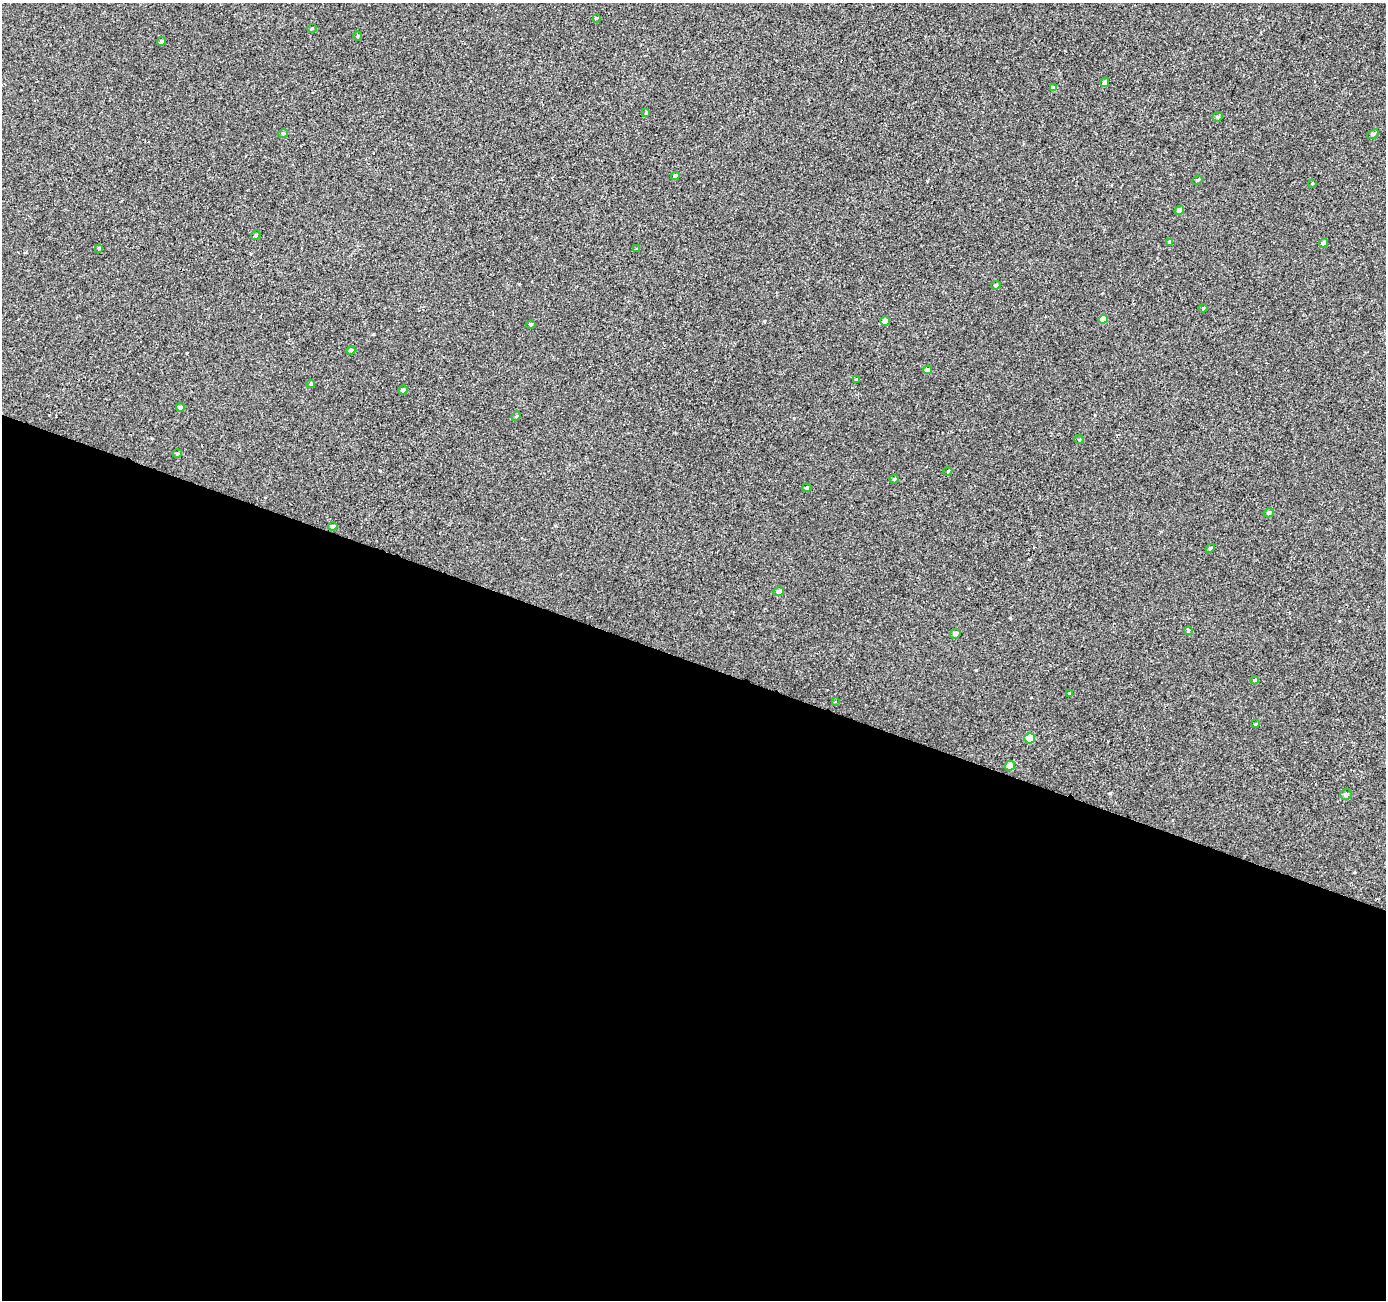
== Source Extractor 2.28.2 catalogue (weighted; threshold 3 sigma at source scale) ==
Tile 14 of 4 x 4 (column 2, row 4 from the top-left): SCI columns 1390-2773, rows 274-1571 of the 5541 x 5676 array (HDU 1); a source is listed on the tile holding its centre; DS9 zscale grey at full resolution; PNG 1388 x 1302 px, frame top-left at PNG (2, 3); each listed source drawn as its Kron ellipse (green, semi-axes under 4 px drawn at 4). Shown black and unused: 49% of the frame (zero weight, under 2 of 3 exposures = <1% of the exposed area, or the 3 px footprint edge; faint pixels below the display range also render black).
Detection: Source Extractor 2.28.2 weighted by HDU 2 'WHT'; one run over the whole footprint, this tile lists its part. Background -5.98e-04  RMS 0.0041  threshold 0.0186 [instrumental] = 3 sigma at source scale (4.5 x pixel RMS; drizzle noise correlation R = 1.50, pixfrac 1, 0.0396/0.0396 arcsec/px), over >= 5 px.
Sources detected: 49; all 49 listed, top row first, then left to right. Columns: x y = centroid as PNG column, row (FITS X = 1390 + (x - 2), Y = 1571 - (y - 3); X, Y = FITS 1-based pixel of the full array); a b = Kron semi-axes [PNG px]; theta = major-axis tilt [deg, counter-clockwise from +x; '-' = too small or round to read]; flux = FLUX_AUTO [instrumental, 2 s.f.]
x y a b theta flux
597 18 4 3 - 0.67
312 28 5 3 - 0.35
358 36 5 3 - 0.36
161 42 4 4 - 0.72
1105 82 5 4 - 1.4
1054 88 4 4 - 1.7
646 113 4 4 - 0.42
1218 117 5 4 - 0.56
283 133 5 4 - 0.57
1373 134 6 4 21 0.87
675 176 4 4 - 1.2
1197 180 6 4 30 0.51
1312 183 3 3 - 0.64
1179 210 5 4 - 1.5
256 235 5 4 - 0.41
1169 242 3 3 - 0.72
1324 243 5 4 - 0.95
99 248 3 3 - 0.38
637 249 4 3 - 0.35
996 285 5 4 - 0.64
1203 308 4 4 - 0.36
1103 319 5 4 - 3.2
885 321 5 4 - 2.9
531 324 5 3 - 0.42
351 350 4 4 - 0.67
927 370 4 4 - 2
856 380 4 4 - 0.57
311 384 4 4 - 0.51
403 390 5 4 - 0.91
180 407 4 4 - 1.1
516 416 5 4 - 0.52
1079 439 5 3 - 0.34
177 453 4 4 - 0.58
948 471 4 3 - 0.35
894 479 4 4 - 0.44
807 488 5 4 - 0.52
1269 513 5 4 - 0.81
333 526 4 4 - 0.78
1210 548 5 3 - 0.73
779 591 5 4 - 2.1
1188 630 4 3 - 0.57
955 634 5 4 - 1.5
1255 680 4 4 - 0.39
1070 694 4 4 - 0.55
835 701 4 3 - 0.32
1255 724 3 2 - 0.32
1030 738 5 5 - 9.3
1010 766 5 4 - 3.2
1346 794 6 5 - 1.3
Unlisted compact peaks at least as high as the median listed source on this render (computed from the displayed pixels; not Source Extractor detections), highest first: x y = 976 670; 1110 793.